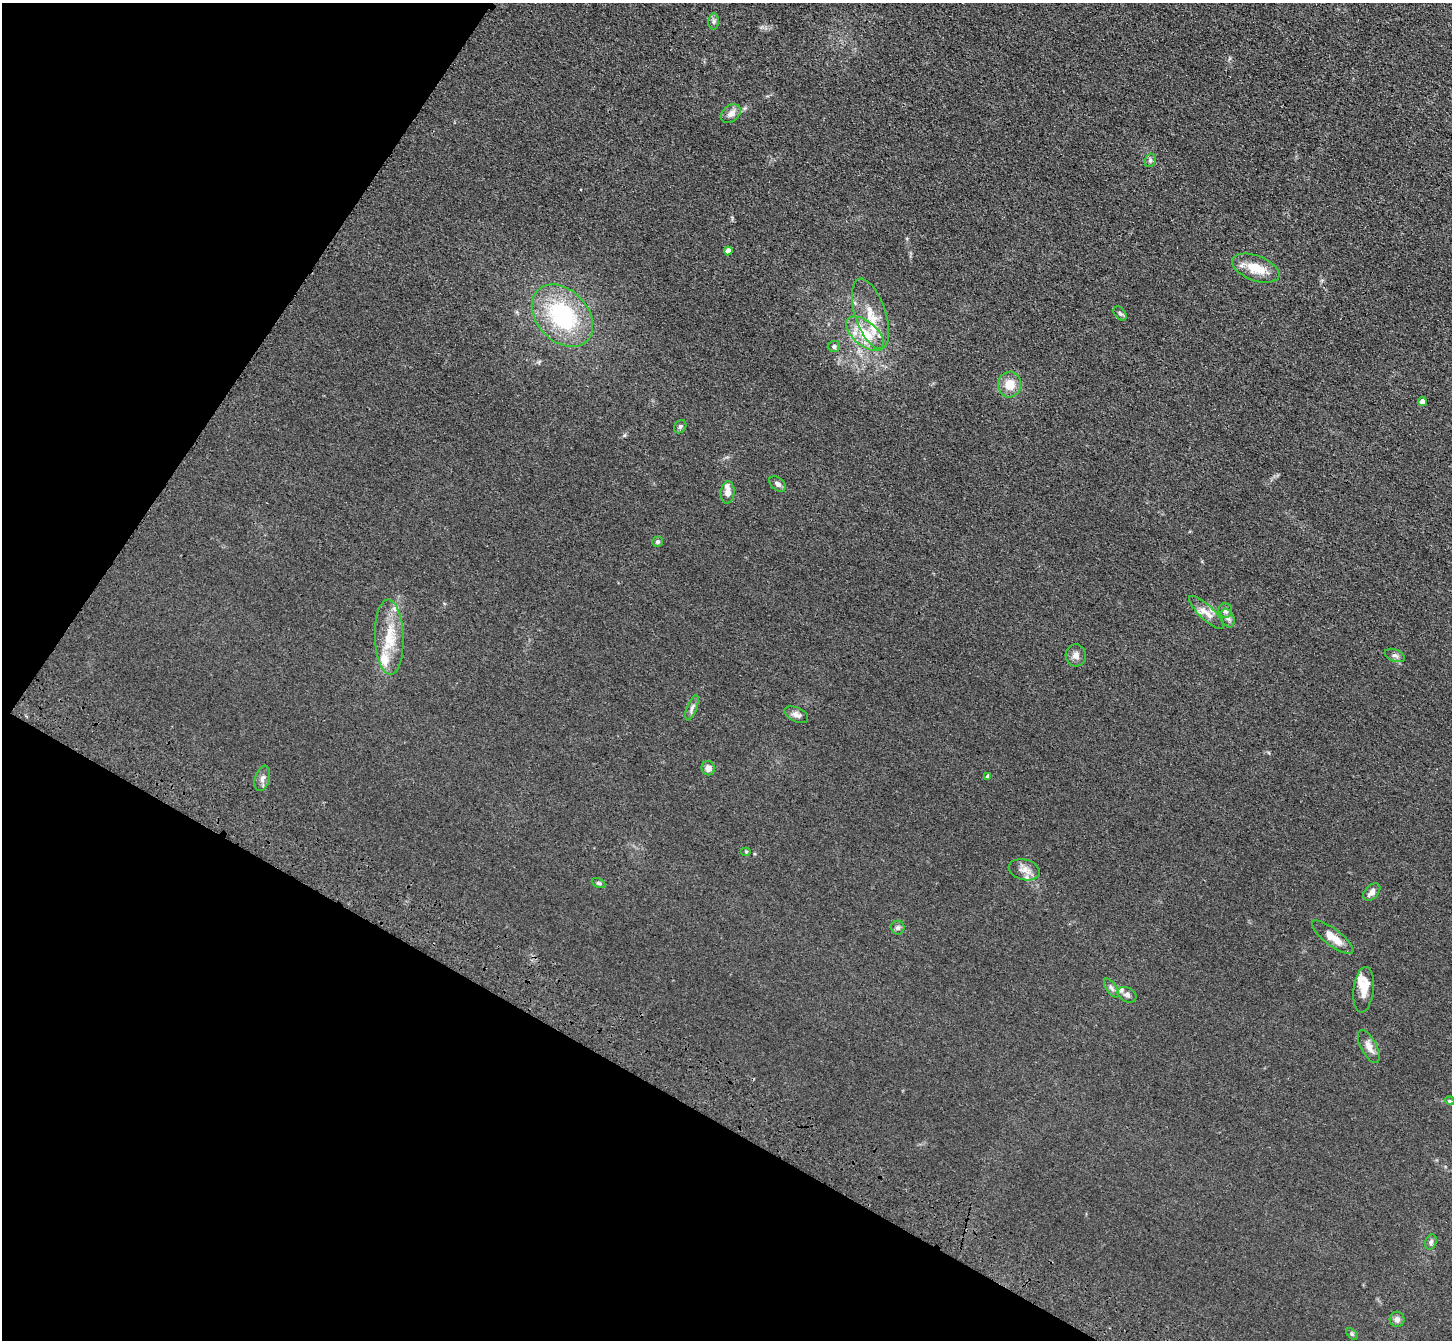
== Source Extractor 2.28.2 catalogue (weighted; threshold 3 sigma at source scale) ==
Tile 9 of 4 x 4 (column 1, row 3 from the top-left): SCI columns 73-1522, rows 1731-3068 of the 5943 x 6001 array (HDU 1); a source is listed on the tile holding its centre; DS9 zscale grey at full resolution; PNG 1454 x 1342 px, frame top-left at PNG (2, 3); each listed source drawn as its Kron ellipse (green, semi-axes under 4 px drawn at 4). Shown black and unused: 27% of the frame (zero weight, under 3 of 4 exposures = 6% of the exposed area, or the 3 px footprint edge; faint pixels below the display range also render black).
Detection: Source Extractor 2.28.2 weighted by HDU 2 'WHT'; one run over the whole footprint, this tile lists its part. Background 0.0196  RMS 0.0052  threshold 0.0234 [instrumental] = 3 sigma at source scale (4.5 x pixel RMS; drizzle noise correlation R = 1.50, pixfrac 1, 0.05/0.05 arcsec/px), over >= 5 px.
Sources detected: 45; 4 inside a brighter listed object's ellipse — not listed separately; the other 41 listed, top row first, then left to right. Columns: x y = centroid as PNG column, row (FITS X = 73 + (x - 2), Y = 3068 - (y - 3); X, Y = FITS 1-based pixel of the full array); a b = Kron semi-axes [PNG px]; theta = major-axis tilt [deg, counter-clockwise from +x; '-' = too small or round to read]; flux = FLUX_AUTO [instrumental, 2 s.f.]
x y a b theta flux
714 21 8 5 85 1.3
731 114 11 8 40 3.3
1150 160 7 5 69 1.1
728 251 4 4 - 3.7
1256 268 25 12 -21 10
870 314 37 15 -72 14
1120 314 8 5 -48 1.1
562 316 35 25 -46 50
865 334 22 12 -40 14
834 346 6 5 - 1.3
1010 384 13 11 81 7.3
1422 401 4 4 - 3.4
680 427 7 5 56 1.1
778 484 9 6 -39 1.7
728 492 11 7 85 3.3
658 542 5 5 - 1.2
1225 610 7 7 - 2
1206 612 23 7 -43 4.9
1228 618 10 6 -67 1.8
389 637 37 14 -88 16
1076 655 11 10 - 2.9
1395 655 10 6 -20 1.6
692 708 13 5 69 1.8
796 715 13 7 -25 2.4
708 768 7 6 - 3
988 776 4 4 - 0.93
262 778 13 7 74 2.4
746 851 5 4 - 0.53
1024 870 16 10 -15 4.4
599 883 7 4 -26 0.85
1372 892 10 6 47 2.6
898 928 7 6 - 1.4
1333 937 25 8 -37 6.6
1111 988 11 5 -55 1.5
1364 990 23 10 83 7.6
1127 995 10 7 -28 2
1369 1046 18 8 -62 3.7
1450 1101 4 3 - 0.48
1431 1242 8 5 72 1.3
1397 1319 7 7 - 2.3
1352 1334 7 4 -45 0.79